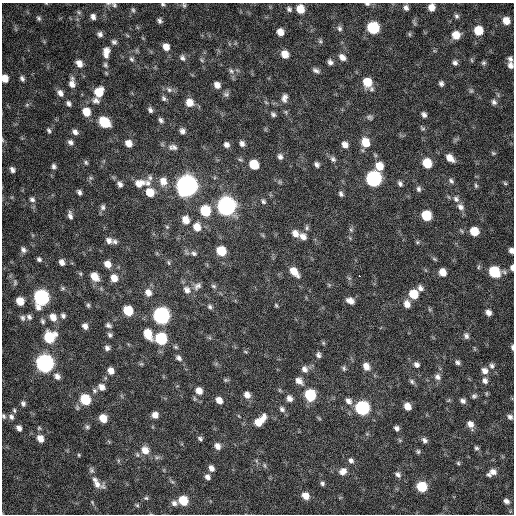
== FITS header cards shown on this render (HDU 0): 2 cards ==
NAXIS1  =                  512 / Axis length
NAXIS2  =                  512 / Axis length

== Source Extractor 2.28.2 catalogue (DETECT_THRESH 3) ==
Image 512 x 512 px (HDU 0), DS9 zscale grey, 1 PNG px = 1 image px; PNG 516 x 516 px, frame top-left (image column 1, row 512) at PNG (2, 3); no overlay
Background 367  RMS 20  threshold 61.4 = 3 sigma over >= 5 px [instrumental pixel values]
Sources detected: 251; all 251 listed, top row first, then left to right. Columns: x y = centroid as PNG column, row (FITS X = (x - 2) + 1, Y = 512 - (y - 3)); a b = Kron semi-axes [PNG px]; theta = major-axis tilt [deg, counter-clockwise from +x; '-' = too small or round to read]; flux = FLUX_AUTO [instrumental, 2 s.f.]
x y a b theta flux
108 4 6 4 1 2.1e+03
163 4 5 4 - 2.0e+03
367 4 7 4 -1 2.8e+03
114 5 6 5 - 2.4e+03
184 5 6 5 - 2.3e+03
431 7 6 6 - 1.1e+04
406 8 6 5 - 4.8e+03
289 9 7 6 - 3.8e+03
300 9 8 7 - 2.2e+04
133 10 6 5 - 2.4e+03
78 12 6 4 -70 2.1e+03
456 16 6 6 - 3.0e+03
93 17 6 5 - 5.0e+03
38 18 7 5 -46 2.8e+03
160 21 5 4 - 3.3e+03
506 21 6 6 - 1.5e+04
340 28 8 6 -63 3.9e+03
373 28 8 7 - 9.5e+04
478 30 7 7 - 2.9e+04
280 32 6 6 - 1.1e+04
100 34 6 5 - 4.3e+03
409 34 6 4 -89 1.9e+03
456 35 7 7 - 1.8e+04
320 41 6 5 - 2.5e+03
114 42 7 7 - 3.5e+03
166 47 8 6 -57 1.1e+04
106 52 12 7 84 1.1e+04
285 54 8 6 -61 1.5e+04
342 57 9 7 -41 7.6e+03
182 58 8 6 -68 4.4e+03
131 59 7 5 -35 2.9e+03
510 59 7 6 - 4.0e+03
202 60 6 4 -86 2.2e+03
472 60 6 4 -87 1.8e+03
330 62 6 5 - 4.6e+03
79 63 8 6 -53 9.4e+03
455 63 7 6 - 4.2e+03
483 63 6 6 - 2.6e+03
105 65 7 5 -58 2.8e+03
510 65 8 6 -74 6.1e+03
231 71 8 6 -55 4.5e+03
316 71 8 4 -32 4.3e+03
5 78 6 5 - 1.4e+04
22 78 7 5 -66 3.8e+03
367 82 11 7 -58 2.5e+04
72 83 11 6 -87 1.0e+04
441 83 6 5 - 4.0e+03
217 85 7 6 - 8.2e+03
169 90 10 6 -39 4.9e+03
471 91 6 5 - 2.3e+03
99 92 9 8 - 2.7e+04
60 93 9 7 -54 7.0e+03
226 94 9 7 18 4.0e+03
164 98 8 5 -58 3.2e+03
284 98 11 7 79 6.6e+03
96 100 11 8 -26 6.2e+03
189 102 9 8 - 1.4e+04
266 102 8 3 -45 1.5e+03
494 102 7 6 - 4.0e+03
69 103 7 5 -52 3.9e+03
27 105 6 5 - 2.1e+03
150 110 7 5 -60 4.1e+03
86 112 8 7 - 2.0e+04
286 112 6 4 -71 1.9e+03
273 114 7 5 -41 3.2e+03
424 115 6 5 - 4.5e+03
370 117 8 6 -21 3.1e+03
161 120 8 5 -52 3.7e+03
104 122 9 7 -42 5.1e+04
423 128 8 4 -25 2.2e+03
49 130 7 4 -64 2.7e+03
182 131 7 6 - 5.5e+03
75 132 7 5 -29 5.3e+03
3 140 6 3 -89 1.5e+03
70 142 7 6 - 4.4e+03
365 142 10 8 -66 2.2e+04
128 143 8 6 -50 1.1e+04
242 144 6 5 - 5.2e+03
226 145 6 5 - 5.0e+03
345 145 7 6 - 7.8e+03
174 147 10 7 -39 5.6e+03
493 153 7 5 -14 1.9e+03
280 157 7 6 - 4.9e+03
450 158 10 6 -41 1.2e+04
333 159 8 7 - 4.0e+03
86 162 7 4 -63 2.2e+03
427 163 7 7 - 3.2e+04
254 164 8 7 - 3.2e+04
317 164 6 5 - 4.1e+03
54 166 7 5 -66 3.6e+03
379 166 9 8 - 1.9e+04
12 170 7 6 - 5.3e+03
150 178 11 7 74 5.0e+03
373 179 8 8 - 3.1e+05
163 181 10 9 - 1.4e+04
451 181 8 5 -47 3.2e+03
280 182 7 4 -71 1.9e+03
139 183 13 9 14 1.4e+04
148 183 9 8 - 7.5e+03
505 183 6 4 -44 1.9e+03
120 184 7 6 - 5.2e+03
400 184 7 5 -60 3.8e+03
476 185 6 5 - 2.2e+03
187 186 9 8 - 1.2e+06
419 189 8 6 -68 3.8e+03
79 192 5 4 - 3.7e+03
150 192 8 7 - 2.2e+04
341 194 7 5 -68 3.4e+03
32 199 8 6 -48 4.4e+03
456 199 9 7 -55 5.5e+03
263 201 7 5 -64 2.9e+03
226 206 9 8 - 6.6e+05
103 207 8 6 81 4.1e+03
460 207 10 8 -47 7.0e+03
205 211 9 8 - 4.7e+04
70 215 9 4 -80 4.9e+03
426 215 7 7 - 4.4e+04
185 220 8 7 - 1.5e+04
167 227 5 4 - 1.7e+03
197 227 10 8 -73 1.6e+04
307 228 7 5 88 3.0e+03
351 230 6 5 - 2.4e+03
474 231 7 6 - 2.7e+04
295 233 9 7 -48 9.4e+03
303 237 8 7 - 8.5e+03
109 240 8 7 - 6.1e+03
115 242 8 6 -6 3.8e+03
417 242 5 5 - 2.0e+03
23 250 7 6 - 4.6e+03
511 250 5 4 - 5.3e+03
221 251 7 6 - 3.8e+04
194 253 9 6 -16 4.6e+03
39 259 6 5 - 3.0e+03
62 262 6 5 - 6.4e+03
168 263 7 4 -80 2.0e+03
107 264 8 7 - 1.1e+04
512 268 6 4 -86 4.1e+03
294 272 12 6 -49 1.8e+04
443 272 7 6 - 1.4e+04
494 272 9 7 -23 6.3e+04
359 276 3 2 - 3.0e+03
95 277 10 7 -53 1.6e+04
114 278 8 7 - 1.3e+04
15 283 8 5 89 2.5e+03
197 286 12 8 45 6.2e+03
213 286 7 5 -27 2.8e+03
420 288 8 6 -51 5.4e+03
187 290 10 9 - 8.9e+03
148 293 9 8 - 9.6e+03
413 294 8 7 - 2.9e+04
41 297 9 8 - 3.2e+05
20 301 7 6 - 1.9e+04
350 301 8 5 -23 8.8e+03
407 304 9 8 - 1.0e+04
88 305 6 5 - 2.3e+03
276 305 6 4 -63 1.7e+03
210 307 6 5 - 3.1e+03
128 311 7 6 - 4.2e+04
488 312 7 6 - 6.6e+03
161 315 8 8 - 4.4e+05
63 316 7 6 - 3.7e+03
29 317 7 6 - 3.7e+03
53 317 9 8 - 1.2e+04
22 318 8 6 -85 3.5e+03
42 321 7 5 -60 2.9e+03
108 325 8 6 -25 3.6e+03
85 326 6 5 - 6.3e+03
148 334 10 7 -64 2.6e+04
110 335 7 5 -57 3.1e+03
466 336 7 6 - 4.3e+03
49 337 9 8 - 5.6e+04
161 338 8 7 - 9.8e+04
323 343 5 5 - 1.9e+03
512 347 6 3 -84 2.7e+03
107 348 6 6 - 4.4e+03
245 352 6 3 -44 1.5e+03
318 355 7 5 -83 3.8e+03
179 358 9 6 -42 4.5e+03
457 362 6 5 - 3.7e+03
45 363 8 8 - 5.7e+05
141 364 6 4 17 1.9e+03
416 365 7 6 - 4.9e+03
366 366 9 7 -59 1.0e+04
492 366 8 7 - 4.1e+03
344 368 7 6 - 2.8e+03
305 369 9 8 - 6.5e+03
111 371 7 6 - 9.2e+03
485 371 9 7 -41 8.0e+03
57 376 9 7 -47 6.3e+03
437 377 9 8 - 6.0e+03
226 380 7 4 0 2.3e+03
299 381 10 7 -42 8.5e+03
412 381 7 6 - 3.2e+03
485 381 8 7 - 5.8e+03
102 387 8 6 -44 8.2e+03
94 391 7 6 - 3.4e+03
199 391 8 7 - 1.1e+04
247 395 7 6 - 8.4e+03
310 395 8 7 - 7.2e+04
474 396 7 6 - 3.1e+03
194 398 6 4 -72 1.9e+03
289 398 7 6 - 7.2e+03
85 399 8 7 - 5.6e+04
219 400 7 5 -49 1.0e+04
348 401 10 7 -52 7.1e+03
463 401 6 5 - 4.4e+03
23 403 7 6 - 3.6e+03
407 406 7 6 - 1.2e+04
362 408 8 7 - 2.1e+05
282 409 9 6 -46 4.3e+03
14 410 6 4 -75 2.1e+03
155 415 7 6 - 8.7e+03
4 416 7 5 -68 2.6e+03
11 417 8 6 -56 4.7e+03
510 417 7 6 - 4.1e+03
103 418 7 6 - 2.0e+04
319 418 6 4 -20 1.5e+03
260 421 15 7 44 2.1e+04
470 424 8 7 - 8.4e+03
87 427 6 6 - 2.8e+03
19 428 6 5 - 6.0e+03
397 428 6 5 - 4.2e+03
40 438 8 7 - 1.1e+04
200 438 6 5 - 2.9e+03
424 440 7 6 - 4.5e+03
217 446 8 7 - 7.3e+03
476 448 6 5 - 2.6e+03
145 450 10 8 -55 1.5e+04
418 451 6 6 - 2.6e+03
79 455 5 4 - 1.5e+03
351 460 7 6 - 4.5e+03
458 463 5 5 - 1.9e+03
265 465 8 4 -81 2.0e+03
211 468 7 5 -63 6.6e+03
91 470 10 7 -62 3.3e+03
343 471 10 8 41 8.8e+03
493 472 8 7 - 7.8e+03
398 474 9 6 -43 4.7e+03
489 475 7 5 -24 3.0e+03
207 477 6 6 - 5.1e+03
95 480 8 6 -17 4.1e+03
322 483 6 5 - 2.9e+03
97 484 16 7 -23 9.6e+03
422 487 7 7 - 5.4e+04
305 496 8 7 - 1.3e+04
146 498 6 5 - 2.4e+03
183 500 7 7 - 3.5e+04
506 501 6 4 -30 4.6e+03
92 502 7 4 -60 1.8e+03
174 503 8 7 - 5.6e+03
137 505 6 4 -43 2.0e+03
At the frame edge (FLAGS 8, measured only in part): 11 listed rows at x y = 108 4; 163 4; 367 4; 114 5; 431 7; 5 78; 3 140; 511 250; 512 268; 512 347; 4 416